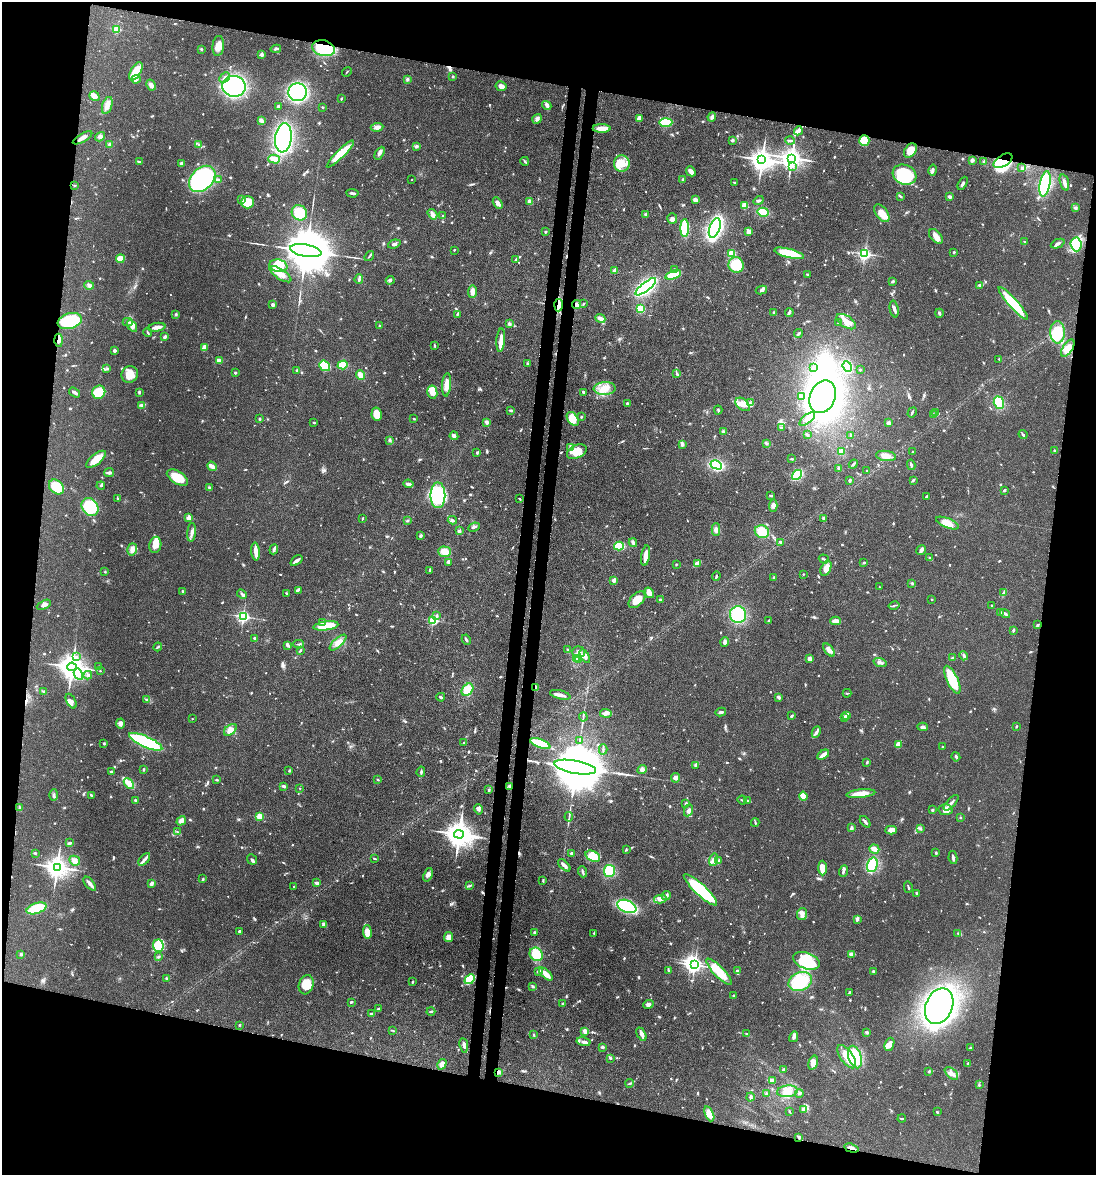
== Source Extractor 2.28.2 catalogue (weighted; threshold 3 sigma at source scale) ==
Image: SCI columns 302-4676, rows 78-4766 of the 4863 x 4839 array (HDU 1 of 3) = the unmasked area's bounding box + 8 px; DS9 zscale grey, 4 x 4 block average (1 PNG px = mean of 4 x 4 image px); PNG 1098 x 1177 px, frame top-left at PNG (2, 2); each listed source drawn as its Kron ellipse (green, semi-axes under 4 px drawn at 4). Shown black and unused: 24% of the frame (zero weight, under 3 of 4 exposures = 9% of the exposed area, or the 3 px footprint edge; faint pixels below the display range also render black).
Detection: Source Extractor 2.28.2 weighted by HDU 2 'WHT'. Background 0.0929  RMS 0.0046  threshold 0.0207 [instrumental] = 3 sigma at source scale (4.5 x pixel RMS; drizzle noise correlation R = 1.50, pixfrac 1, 0.05/0.05 arcsec/px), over >= 5 px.
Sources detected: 1040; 2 too faint to see at this stretch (4 x 4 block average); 10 inside a brighter object's white glare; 8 cosmic-ray / hot-pixel residue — neither listed nor drawn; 24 coinciding with a brighter row at this scale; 53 inside a brighter listed object's ellipse — not listed separately; of the other 943, all 500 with FLUX_AUTO >= 2.32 (the completeness limit of this list) listed and drawn (443 fainter detections not listed), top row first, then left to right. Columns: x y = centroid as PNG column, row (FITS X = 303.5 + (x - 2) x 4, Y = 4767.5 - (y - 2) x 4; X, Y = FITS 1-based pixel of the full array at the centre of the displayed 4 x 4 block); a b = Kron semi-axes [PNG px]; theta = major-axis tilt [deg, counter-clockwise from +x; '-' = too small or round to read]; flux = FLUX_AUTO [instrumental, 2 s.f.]
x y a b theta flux
117 29 2 2 - 180
218 46 10 5 84 27
324 48 11 7 -14 200
201 49 3 2 - 2.4
276 49 5 2 - 3.9
262 54 2 2 - 32
136 71 10 5 60 53
347 72 5 2 - 2.6
452 77 2 2 - 5.1
225 78 6 3 44 9
136 79 4 3 - 6.7
407 79 4 3 - 4.2
151 85 6 4 -62 11
234 86 11 10 - 450
501 86 5 4 - 12
297 92 9 9 - 300
94 96 5 3 - 22
341 99 2 2 - 3.5
107 105 9 5 73 20
278 106 2 2 - 3.7
547 106 5 2 - 4.8
322 107 3 2 - 3
712 117 4 3 - 6.5
639 118 4 3 - 14
537 119 5 3 - 7.3
261 121 4 4 - 7.3
666 122 6 3 1 100
377 127 6 4 7 13
602 128 9 3 -2 27
798 131 4 3 - 11
100 137 5 4 - 8.3
83 138 11 3 30 13
283 138 15 8 83 490
732 140 3 3 - 4
790 141 5 2 - 5.3
864 141 5 5 - 48
110 144 3 3 - 5.9
199 145 3 2 - 2.7
416 146 3 3 - 3.9
910 151 8 5 52 50
379 153 7 3 61 11
340 154 18 4 44 100
792 158 4 3 - 2500
274 159 6 3 -15 25
762 160 4 3 - 2600
972 160 2 2 - 37
525 161 4 2 - 3.1
1003 161 10 5 32 310
140 162 3 2 - 3.6
984 162 4 3 - 4.4
622 163 8 8 - 42
181 164 2 2 - 31
793 167 3 2 - 2.9
1022 168 3 3 - 5
933 170 5 2 - 6.1
691 171 5 3 - 17
904 175 12 10 -20 130
202 179 15 10 45 470
683 179 4 3 - 4.2
219 180 4 3 - 5.1
412 180 2 2 - 2.3
735 182 3 2 - 2.7
963 183 7 2 62 5.6
1064 183 8 3 -73 13
1045 184 12 5 79 390
74 186 3 2 - 2.7
352 193 6 2 -6 7
900 196 4 2 - 4
950 197 4 2 - 7.5
242 199 3 2 - 2.8
695 200 4 3 - 8.6
759 201 5 2 - 4.7
247 202 6 6 - 64
530 202 4 3 - 17
498 203 6 4 -59 13
745 206 4 3 - 22
1075 208 3 3 - 3.8
763 212 5 4 - 44
299 213 8 7 - 72
882 213 10 5 -53 32
432 214 6 3 -55 11
646 214 3 3 - 4.3
443 216 3 2 - 2.4
672 219 5 5 - 11
685 228 9 4 90 110
715 228 10 5 70 400
749 231 4 3 - 11
545 232 2 2 - 11
936 236 8 5 -48 21
1025 242 2 2 - 2.4
394 244 6 3 19 7
1058 244 7 2 23 7.2
1076 244 7 5 -86 220
454 250 3 2 - 2.5
306 251 16 6 -11 24000
954 252 2 2 - 10
789 253 15 4 -14 110
731 254 3 3 - 45
865 254 2 2 - 690
369 256 5 2 - 3.5
120 259 4 3 - 49
515 259 3 2 - 2.6
736 265 8 7 - 91
278 266 9 6 -9 71
674 269 2 2 - 4.6
615 270 2 2 - 44
280 274 12 5 -33 26
673 275 8 4 19 75
808 275 4 2 - 3
359 279 5 3 - 5.9
390 280 4 2 - 4
893 281 3 2 - 4.2
89 285 5 3 - 6.5
980 285 4 3 - 6.5
646 287 13 4 38 430
761 290 5 3 - 6.9
473 292 6 4 84 14
1013 303 21 4 -48 140
583 304 3 2 - 2.6
273 305 4 3 - 5.2
559 305 6 4 85 63
576 305 4 4 - 7.4
640 309 3 3 - 50
894 309 8 2 -79 8.4
774 313 3 2 - 3.7
789 313 4 2 - 8.1
939 313 4 3 - 4.5
176 314 3 2 - 3.3
457 314 4 2 - 3.8
600 318 5 3 - 13
70 321 12 7 17 210
128 322 5 2 - 3.2
846 322 11 6 -33 34
838 323 3 3 - 2.7
509 324 3 3 - 5.1
132 326 6 4 -56 13
380 326 2 2 - 2.9
157 327 8 2 9 22
148 332 4 2 - 3
1057 332 11 7 -90 78
798 333 4 2 - 4.7
165 337 3 2 - 8.5
59 340 6 3 -88 12
501 340 12 3 86 24
434 346 3 2 - 2.7
204 347 4 2 - 26
1068 348 10 5 59 26
114 350 3 3 - 5.6
999 359 3 2 - 2.4
219 361 4 3 - 5.9
528 363 3 2 - 3
343 365 5 3 - 110
325 366 6 4 -38 93
847 366 6 4 -68 130
814 368 3 2 - 3.2
107 369 2 2 - 2.6
297 370 2 2 - 3.2
860 370 2 2 - 10
235 373 3 2 - 3.2
130 374 8 8 - 36
677 374 4 2 - 3.2
360 375 5 3 - 22
447 385 12 4 86 25
605 389 11 6 3 33
75 392 6 2 -33 7.2
99 392 7 6 - 74
139 392 3 2 - 3.8
432 392 6 5 - 35
583 392 3 2 - 5
801 397 4 2 - 2.8
823 397 17 12 67 980
627 403 2 2 - 3.4
750 403 3 2 - 4.9
999 403 6 5 - 91
743 404 8 5 -38 19
142 405 3 2 - 4.1
511 410 4 2 - 4.2
718 410 4 2 - 3.9
912 412 5 2 - 3.2
936 413 4 2 - 3
377 414 6 5 - 34
933 415 3 3 - 5.1
581 417 2 2 - 4.8
259 419 3 2 - 3.1
414 419 2 2 - 2.9
573 419 8 5 -55 54
807 419 9 3 39 14
314 422 3 2 - 2.5
487 422 4 3 - 7.5
888 423 3 3 - 8
781 427 3 2 - 2.7
723 432 4 3 - 5.3
1023 434 4 2 - 4
807 435 3 3 - 4.4
850 435 3 2 - 2.4
454 436 4 2 - 12
390 440 3 3 - 4.6
766 443 4 3 - 4.2
682 444 4 3 - 5.6
570 447 3 2 - 4.1
1055 450 3 2 - 3.3
577 452 10 6 25 45
841 452 3 3 - 20
912 452 2 2 - 2.5
477 453 3 2 - 3.2
886 456 10 5 -9 23
96 459 12 5 39 38
792 459 3 2 - 2.7
853 464 5 2 - 3.3
716 465 6 4 -27 210
911 465 5 2 - 5.5
212 466 5 3 - 13
839 468 3 2 - 3.7
866 471 2 2 - 3.5
109 473 5 2 - 11
797 475 5 3 - 100
177 478 12 6 -32 67
850 480 2 2 - 6.9
913 480 2 2 - 3.9
408 484 5 3 - 10
101 486 4 2 - 4.7
56 487 8 6 -44 79
209 488 3 2 - 4.8
1004 490 2 2 - 4.1
438 495 13 7 -90 150
771 495 3 2 - 4.4
926 497 2 2 - 3.2
117 499 4 2 - 2.9
519 499 4 2 - 2.6
773 505 6 4 87 11
90 507 10 7 -53 150
189 518 2 2 - 65
362 518 3 2 - 2.4
824 519 4 2 - 6
452 520 4 3 - 5.9
407 521 3 3 - 3
948 523 12 5 -22 32
474 527 6 2 24 4.8
716 530 6 4 88 11
459 531 3 2 - 5
192 532 9 3 84 11
762 532 7 6 - 50
420 536 4 3 - 4.1
781 542 4 2 - 4.6
633 543 4 3 - 7.1
155 545 8 6 79 28
619 546 5 4 - 69
132 549 6 5 - 12
274 549 5 2 - 7.8
921 550 5 3 - 12
256 551 9 2 -86 35
444 552 6 5 - 29
646 556 10 3 81 23
930 558 3 2 - 2.4
824 559 5 2 - 3.4
296 561 7 2 37 11
449 562 4 3 - 12
864 563 2 2 - 3.6
676 564 3 2 - 2.4
697 564 4 2 - 39
826 568 8 5 65 23
430 570 4 2 - 4.1
105 572 2 2 - 2.5
803 574 2 2 - 4.8
716 576 5 2 - 4.1
774 577 3 2 - 3.2
614 580 2 2 - 46
912 583 3 2 - 3.2
879 587 2 2 - 2.3
298 590 3 3 - 3.5
182 591 2 2 - 4.9
286 593 3 2 - 2.7
649 593 6 4 -58 19
1004 593 4 2 - 7.1
242 594 5 2 - 4.6
932 599 2 2 - 2.4
637 600 10 6 44 43
660 600 3 2 - 3.2
44 605 7 4 25 11
894 605 6 2 13 3.9
991 605 2 2 - 4.6
1000 612 2 2 - 4.6
1005 613 5 2 - 8
738 615 8 8 - 160
437 616 3 2 - 3.1
243 617 2 2 - 630
433 620 2 2 - 290
769 620 3 2 - 2.6
836 621 5 3 - 13
322 622 3 3 - 5.5
1038 625 3 2 - 3
326 626 12 4 8 69
1013 630 3 2 - 5.5
255 638 2 2 - 5.7
466 640 5 2 - 4.9
725 642 5 3 - 8.3
338 643 10 4 42 20
298 644 5 2 - 4.9
288 645 4 3 - 5.3
158 647 4 2 - 3.7
300 650 3 2 - 5.1
567 650 3 3 - 3.4
829 650 7 3 -51 17
579 652 6 5 - 14
585 656 7 4 -59 14
964 656 5 3 - 5.8
76 657 3 3 - 4.5
577 658 3 2 - 4.1
953 658 3 3 - 4.1
810 659 3 3 - 12
579 660 3 2 - 3.2
880 663 7 3 -17 9.7
72 667 5 4 - 4000
98 667 2 2 - 3.2
100 671 2 2 - 2.7
78 674 6 3 -63 13
88 675 4 3 - 5.1
952 680 15 5 -65 110
535 687 3 2 - 13
467 690 7 5 49 45
44 691 3 3 - 4.8
847 693 4 2 - 2.8
560 695 10 2 -14 16
441 697 4 2 - 4.4
779 697 3 2 - 7.3
146 699 4 2 - 2.6
71 701 8 4 -62 10
721 712 5 2 - 6.6
606 713 6 4 -8 8.6
847 715 2 2 - 53
792 716 3 2 - 3.9
583 717 4 2 - 2.6
844 717 2 2 - 3.5
192 719 2 2 - 2.6
121 723 5 4 - 10
1016 726 2 2 - 3
923 727 5 3 - 7.8
230 730 7 4 39 16
816 732 6 3 64 7.6
580 740 3 2 - 2.6
146 742 18 5 -24 250
464 742 2 2 - 3.1
104 743 2 2 - 5
540 743 11 4 -20 150
898 745 4 4 - 23
942 747 2 2 - 3.3
603 749 5 2 - 3.4
823 755 6 2 33 22
956 757 4 2 - 5.9
867 762 3 2 - 2.6
695 765 3 2 - 3.6
575 767 21 6 -11 40000
144 769 3 2 - 2.6
642 770 5 3 - 6.4
289 771 3 2 - 2.3
111 772 2 2 - 5
421 772 5 2 - 4.9
676 778 5 4 - 9.6
378 779 3 2 - 2.6
217 780 3 2 - 4.1
129 783 6 4 -46 26
284 786 3 2 - 6.3
510 786 4 3 - 4.9
300 788 2 2 - 2.5
489 790 2 2 - 4.2
861 794 14 4 6 42
54 795 5 2 - 4.8
91 795 4 2 - 3.2
803 796 4 4 - 22
742 800 5 2 - 2.5
748 800 3 2 - 2.5
135 801 3 2 - 5.7
951 803 10 2 46 9.7
686 804 3 3 - 3.9
20 808 4 3 - 4
478 809 5 3 - 6.7
688 810 6 3 66 10
932 810 2 2 - 4.2
946 810 7 5 3 15
259 816 2 2 - 120
569 817 5 2 - 2.9
960 818 2 2 - 3.3
181 821 5 4 - 13
755 822 4 2 - 2.9
865 822 6 2 -49 8.7
851 828 2 2 - 9.6
921 829 3 2 - 3.1
891 830 6 3 3 15
177 832 3 2 - 3.3
459 834 5 4 - 4500
70 843 4 2 - 3.8
874 849 5 3 - 18
626 850 3 2 - 2.5
35 853 3 2 - 2.8
572 853 3 2 - 6.3
936 853 3 2 - 4
593 856 8 5 -26 45
374 858 3 2 - 2.3
953 858 6 3 -79 6.5
144 859 7 3 49 8.5
252 860 6 2 -51 4.1
713 860 6 4 74 12
75 861 6 4 -27 14
719 861 3 2 - 5.7
564 865 7 2 -44 13
872 865 7 5 73 130
57 867 4 3 - 2700
822 868 7 3 -89 28
609 871 6 5 - 64
843 871 6 2 71 5.4
583 872 5 2 - 5.6
428 875 7 4 68 11
203 879 4 2 - 2.5
543 880 3 2 - 2.4
151 883 3 2 - 10
317 883 3 2 - 11
90 884 8 2 -50 15
470 886 3 2 - 3.3
294 887 2 2 - 8.2
908 887 6 2 -77 4
700 890 22 5 -43 240
917 893 2 2 - 3
666 895 5 3 - 6.3
660 899 6 4 14 12
627 906 10 6 -21 250
37 908 10 5 18 110
802 914 6 5 - 12
857 919 4 2 - 8.2
324 924 4 3 - 12
239 931 3 2 - 3.6
367 932 7 4 -89 23
534 932 3 2 - 3.3
594 933 3 2 - 2.9
958 933 2 2 - 2.8
449 937 5 4 - 18
158 946 6 5 - 91
21 954 3 2 - 3.6
536 954 7 6 - 61
852 954 4 2 - 15
158 957 3 2 - 2.6
806 961 14 8 -20 100
694 965 3 2 - 1000
668 970 3 2 - 3.1
538 971 4 2 - 3.1
737 971 3 2 - 6.2
873 971 3 3 - 3.3
719 972 18 5 -46 77
546 974 8 3 -43 34
166 978 2 2 - 8.1
470 979 6 3 44 110
800 981 12 9 25 130
412 982 2 2 - 3.3
306 985 10 7 72 53
533 987 3 3 - 3.7
849 993 3 2 - 2.5
734 996 3 2 - 4.8
351 1002 3 2 - 3.6
563 1004 2 2 - 3.7
649 1004 5 3 - 8.3
939 1006 18 13 67 810
378 1009 2 2 - 6
431 1011 4 2 - 3.8
371 1014 3 2 - 2.8
239 1025 2 2 - 3
392 1030 4 2 - 2.4
585 1031 4 2 - 14
867 1032 4 2 - 3.4
641 1034 7 3 -62 11
747 1034 3 2 - 3.2
534 1035 4 2 - 3.2
794 1037 5 4 - 10
584 1042 7 3 -14 10
889 1044 7 4 69 15
464 1045 7 3 -81 9.7
602 1047 3 2 - 7.5
970 1048 2 2 - 3.9
847 1057 13 6 -54 38
855 1057 11 6 -73 120
610 1058 3 2 - 3.2
813 1063 7 4 73 23
442 1064 5 3 - 18
968 1064 4 2 - 4.7
784 1069 3 2 - 3.4
929 1071 3 2 - 2.7
498 1072 3 3 - 11
951 1073 8 4 -43 15
773 1080 4 3 - 12
629 1083 4 2 - 3.1
979 1085 3 2 - 2.6
787 1091 10 5 6 24
799 1093 4 2 - 5.3
767 1094 3 2 - 3.1
750 1097 4 2 - 6.9
803 1109 3 3 - 6.2
789 1111 3 2 - 2.5
937 1112 2 2 - 4.6
709 1114 8 3 -67 35
902 1119 4 2 - 3
799 1137 4 2 - 3.6
851 1148 7 2 -16 13
Overlapping masked pixels (flux is a lower limit): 8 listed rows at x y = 324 48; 1003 161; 559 305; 59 340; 535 687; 575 767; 498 1072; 851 1148
Diffuse or blended objects may show on this block-average render without a row.